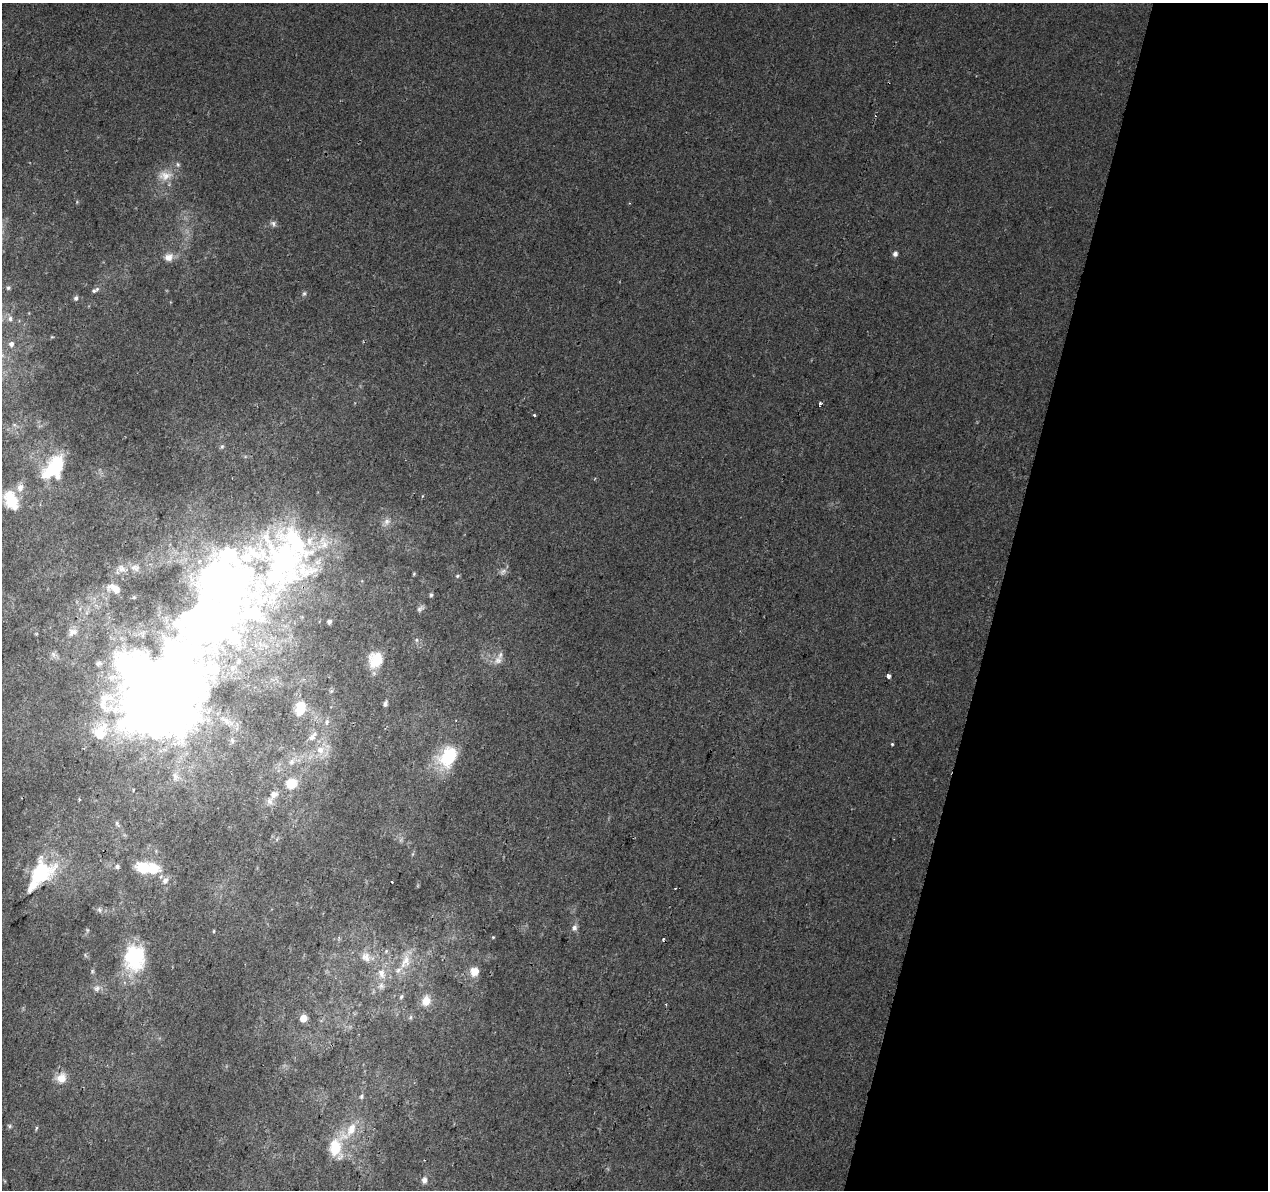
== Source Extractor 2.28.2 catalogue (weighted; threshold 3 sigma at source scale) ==
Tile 8 of 4 x 4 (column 4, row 2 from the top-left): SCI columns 3818-5083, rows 2704-3891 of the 5092 x 5344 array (HDU 1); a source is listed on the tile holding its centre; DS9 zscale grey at full resolution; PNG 1270 x 1192 px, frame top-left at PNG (2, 3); no overlay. Shown black and unused: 21% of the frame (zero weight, under 2 of 3 exposures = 2% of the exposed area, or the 3 px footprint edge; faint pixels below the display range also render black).
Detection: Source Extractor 2.28.2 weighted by HDU 2 'WHT'; one run over the whole footprint, this tile lists its part. Background 0.00752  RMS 0.0036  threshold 0.0161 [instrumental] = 3 sigma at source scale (4.5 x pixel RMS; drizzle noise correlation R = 1.50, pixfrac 1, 0.0396/0.0396 arcsec/px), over >= 5 px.
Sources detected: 98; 4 inside a brighter object's white glare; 5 cosmic-ray / hot-pixel residue — not listed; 13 inside a brighter listed object's ellipse — not listed separately; the other 76 listed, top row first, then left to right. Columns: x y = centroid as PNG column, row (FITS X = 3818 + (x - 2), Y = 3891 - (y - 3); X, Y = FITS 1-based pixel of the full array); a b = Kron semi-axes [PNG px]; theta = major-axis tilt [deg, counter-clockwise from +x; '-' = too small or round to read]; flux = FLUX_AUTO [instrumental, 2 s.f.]
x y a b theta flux
165 176 22 13 5 5.4
273 224 9 7 -79 1.1
895 254 6 5 - 1.4
169 257 12 11 - 3
8 288 6 5 - 0.71
95 290 11 5 25 1.1
304 293 7 5 62 0.72
76 298 6 5 - 0.98
10 318 9 6 -90 1.3
11 344 7 6 - 1.4
820 404 3 3 - 1.8
534 415 3 3 - 1.6
14 425 6 4 -1 0.49
222 447 6 5 - 0.61
55 468 25 18 62 18
11 500 26 15 -64 11
283 559 205 75 49 210
135 568 14 10 -9 2.9
121 569 13 10 -42 3
503 571 11 7 41 1.4
414 574 4 4 - 0.39
457 576 6 5 - 0.55
115 589 15 9 -28 4.4
431 595 5 4 - 0.71
420 609 10 6 32 1
329 622 4 4 - 1.2
73 632 15 10 22 2.9
416 640 6 5 - 0.65
53 654 9 7 -59 1.4
375 660 20 17 67 7.6
498 660 13 10 35 2.8
98 663 9 6 14 0.99
888 676 3 3 - 6.5
154 701 64 61 -39 390
385 703 8 5 81 0.88
300 709 19 12 77 7.9
327 722 8 6 80 1.3
100 732 29 22 59 15
312 737 14 7 48 2.8
232 740 9 5 -78 0.87
892 744 3 3 - 0.43
320 750 11 11 - 4.3
447 757 33 23 57 18
292 762 10 8 60 2
175 776 13 9 -85 2.3
291 784 13 12 - 7
133 790 5 3 - 0.27
274 794 12 9 38 2.5
117 824 9 5 -66 0.88
117 866 7 6 - 1
144 868 21 16 -26 10
41 873 25 19 40 28
165 880 9 7 65 2
392 882 2 2 - 0.36
99 910 7 5 -68 0.84
574 928 9 7 72 1.5
87 930 6 4 -72 0.45
214 931 4 3 - 0.32
493 937 4 3 - 0.3
386 951 6 5 - 0.66
366 957 16 13 -49 4.3
134 958 28 23 -88 26
405 961 24 13 69 6.9
474 971 11 10 - 4
382 974 17 11 -73 4.8
97 988 10 9 - 1.8
401 997 7 5 59 0.74
426 1001 13 11 73 4.5
411 1017 6 4 89 0.59
303 1018 5 5 - 5.2
61 1078 15 13 30 4.3
362 1096 7 5 60 0.76
9 1126 6 5 - 0.61
36 1128 6 4 72 0.47
336 1146 32 17 62 13
424 1180 9 7 85 1.6
Overlapping masked pixels (flux is a lower limit): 1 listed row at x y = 283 559
Isophote crosses this tile's border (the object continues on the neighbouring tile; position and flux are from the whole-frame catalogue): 1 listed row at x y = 11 500